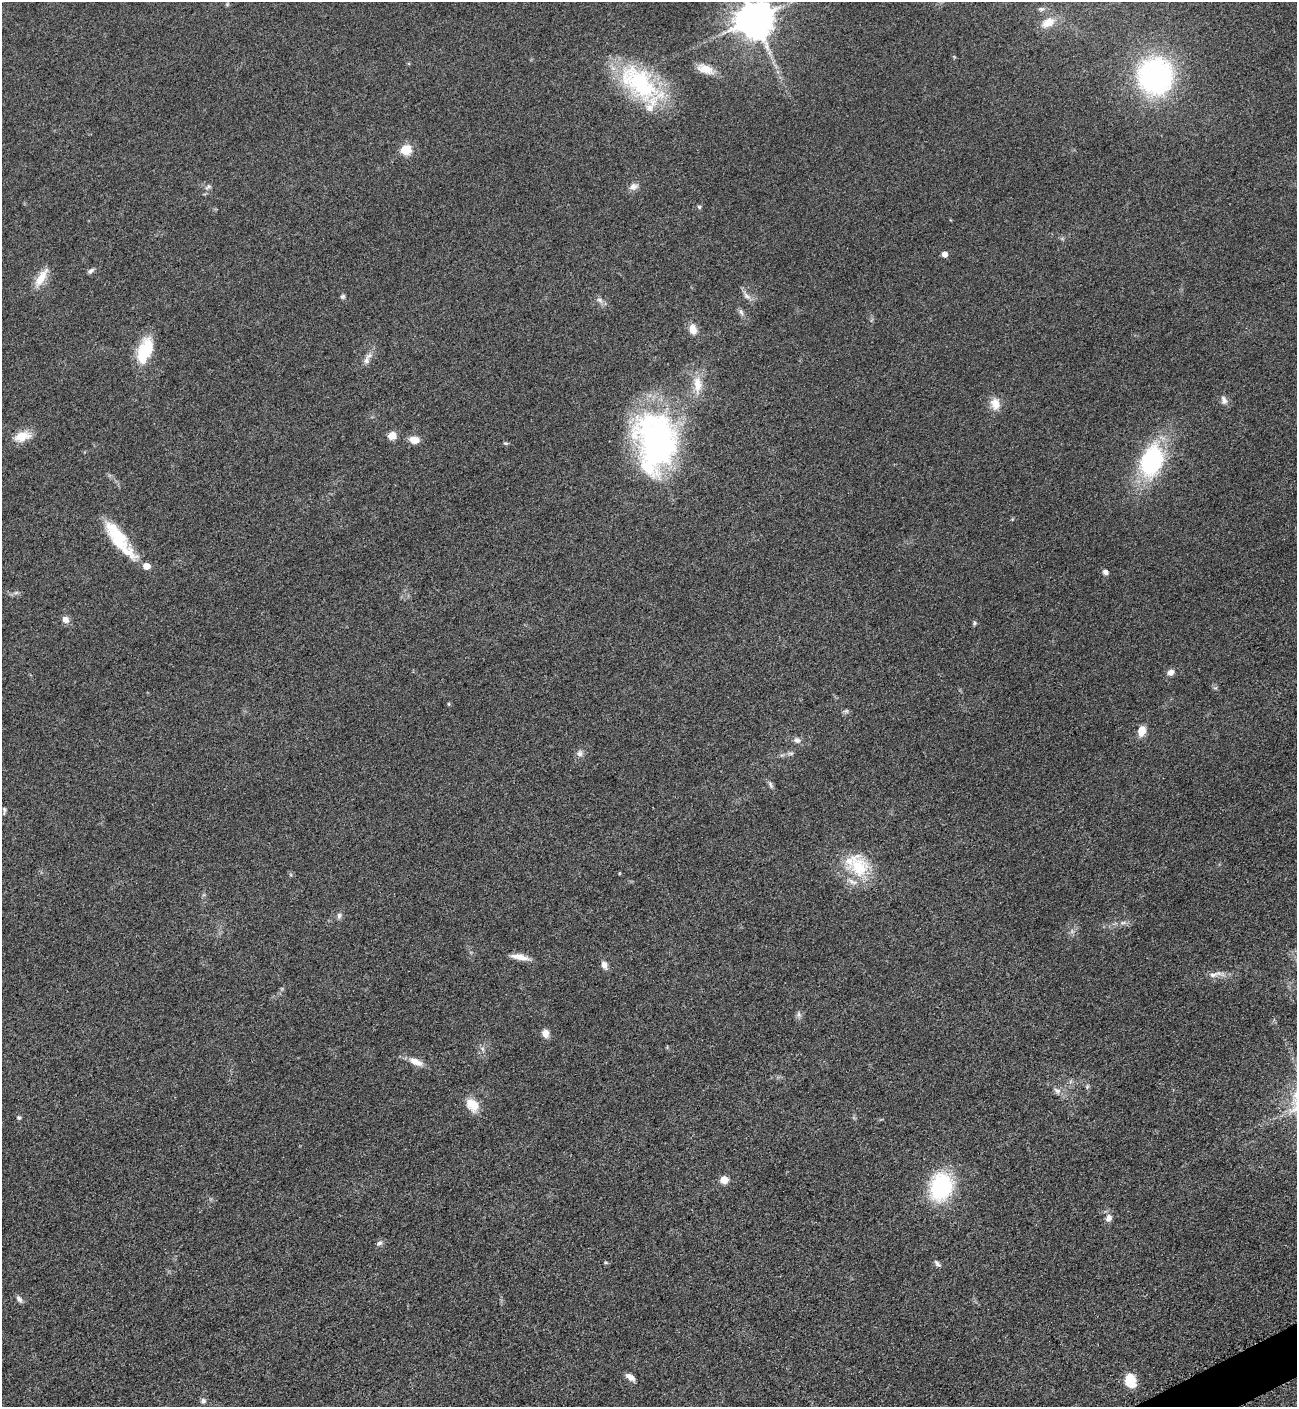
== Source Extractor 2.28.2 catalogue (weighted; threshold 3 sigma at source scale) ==
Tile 6 of 4 x 4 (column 2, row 2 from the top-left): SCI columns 1594-2888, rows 2876-4280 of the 5669 x 5702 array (HDU 1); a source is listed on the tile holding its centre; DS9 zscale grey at full resolution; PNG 1299 x 1409 px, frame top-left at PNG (2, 2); no overlay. Shown black and unused: <1% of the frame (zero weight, under 3 of 5 exposures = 4% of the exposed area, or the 3 px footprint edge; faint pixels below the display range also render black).
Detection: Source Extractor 2.28.2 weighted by HDU 2 'WHT'; one run over the whole footprint, this tile lists its part. Background 0.0527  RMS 0.0062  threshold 0.0278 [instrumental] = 3 sigma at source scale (4.5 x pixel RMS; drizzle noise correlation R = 1.50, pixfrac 1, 0.05/0.05 arcsec/px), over >= 5 px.
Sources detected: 69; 3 inside a brighter listed object's ellipse — not listed separately; the other 66 listed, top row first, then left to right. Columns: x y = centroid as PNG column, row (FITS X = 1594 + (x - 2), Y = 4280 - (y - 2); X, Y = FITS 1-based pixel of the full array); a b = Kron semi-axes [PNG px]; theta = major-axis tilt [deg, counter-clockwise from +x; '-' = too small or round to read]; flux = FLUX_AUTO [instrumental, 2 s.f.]
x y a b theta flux
227 4 6 5 - 0.93
754 20 10 10 - 1800
1048 22 17 11 28 7.4
705 69 22 10 -20 7.8
1155 76 27 26 - 150
639 83 57 32 -43 69
406 150 6 5 - 40
634 186 12 8 22 3.1
208 187 11 5 29 1.6
699 207 5 5 - 0.9
944 254 5 5 - 4.2
90 271 9 5 37 1.6
41 278 29 9 58 8.9
343 296 6 5 - 1.1
747 296 12 6 -38 2.7
600 300 9 7 -44 2.3
741 312 10 4 -58 1.8
692 329 12 8 -79 6.3
145 350 27 14 69 26
366 360 11 8 81 3
697 385 27 11 -87 11
1224 400 12 8 -71 2.8
995 404 16 12 -78 7
392 435 10 9 - 4.7
22 436 20 11 15 10
414 440 12 8 -5 5.7
656 442 68 44 -86 170
505 443 7 4 -1 0.85
1151 461 29 20 74 76
1012 519 4 4 - 0.58
119 539 50 13 -53 29
1105 572 7 6 - 2
65 619 8 7 - 3.5
974 623 7 4 -82 0.92
1170 672 8 7 - 3.1
449 704 5 3 - 0.6
846 711 6 6 - 1.2
1142 731 9 7 77 8.2
797 740 10 8 -12 2.4
580 753 10 8 -87 2.4
770 785 10 5 -66 1.7
4 810 11 4 87 1.3
858 866 36 27 -62 29
339 916 9 6 90 1.6
1123 923 10 4 11 1.9
520 957 23 7 -11 5.8
604 965 10 7 -72 3.2
1213 975 16 6 13 3.7
799 1014 8 5 -71 1.6
545 1033 9 8 - 4.3
483 1049 7 4 -70 1.3
416 1062 20 8 -24 6.1
1087 1087 6 4 48 0.91
1057 1090 11 6 -28 2.7
472 1105 18 12 -52 9.8
19 1117 5 4 - 1.3
724 1180 7 7 - 6.7
941 1187 21 16 72 72
1109 1218 10 8 78 3.2
379 1243 10 6 25 1.8
606 1262 6 4 -1 0.74
937 1263 10 5 -52 1.7
19 1299 10 5 -57 2.1
630 1377 11 6 -34 3.9
1130 1380 14 10 -74 16
203 1401 7 7 - 1.7
Isophote crosses this tile's border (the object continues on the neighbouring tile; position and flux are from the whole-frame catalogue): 1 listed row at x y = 754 20